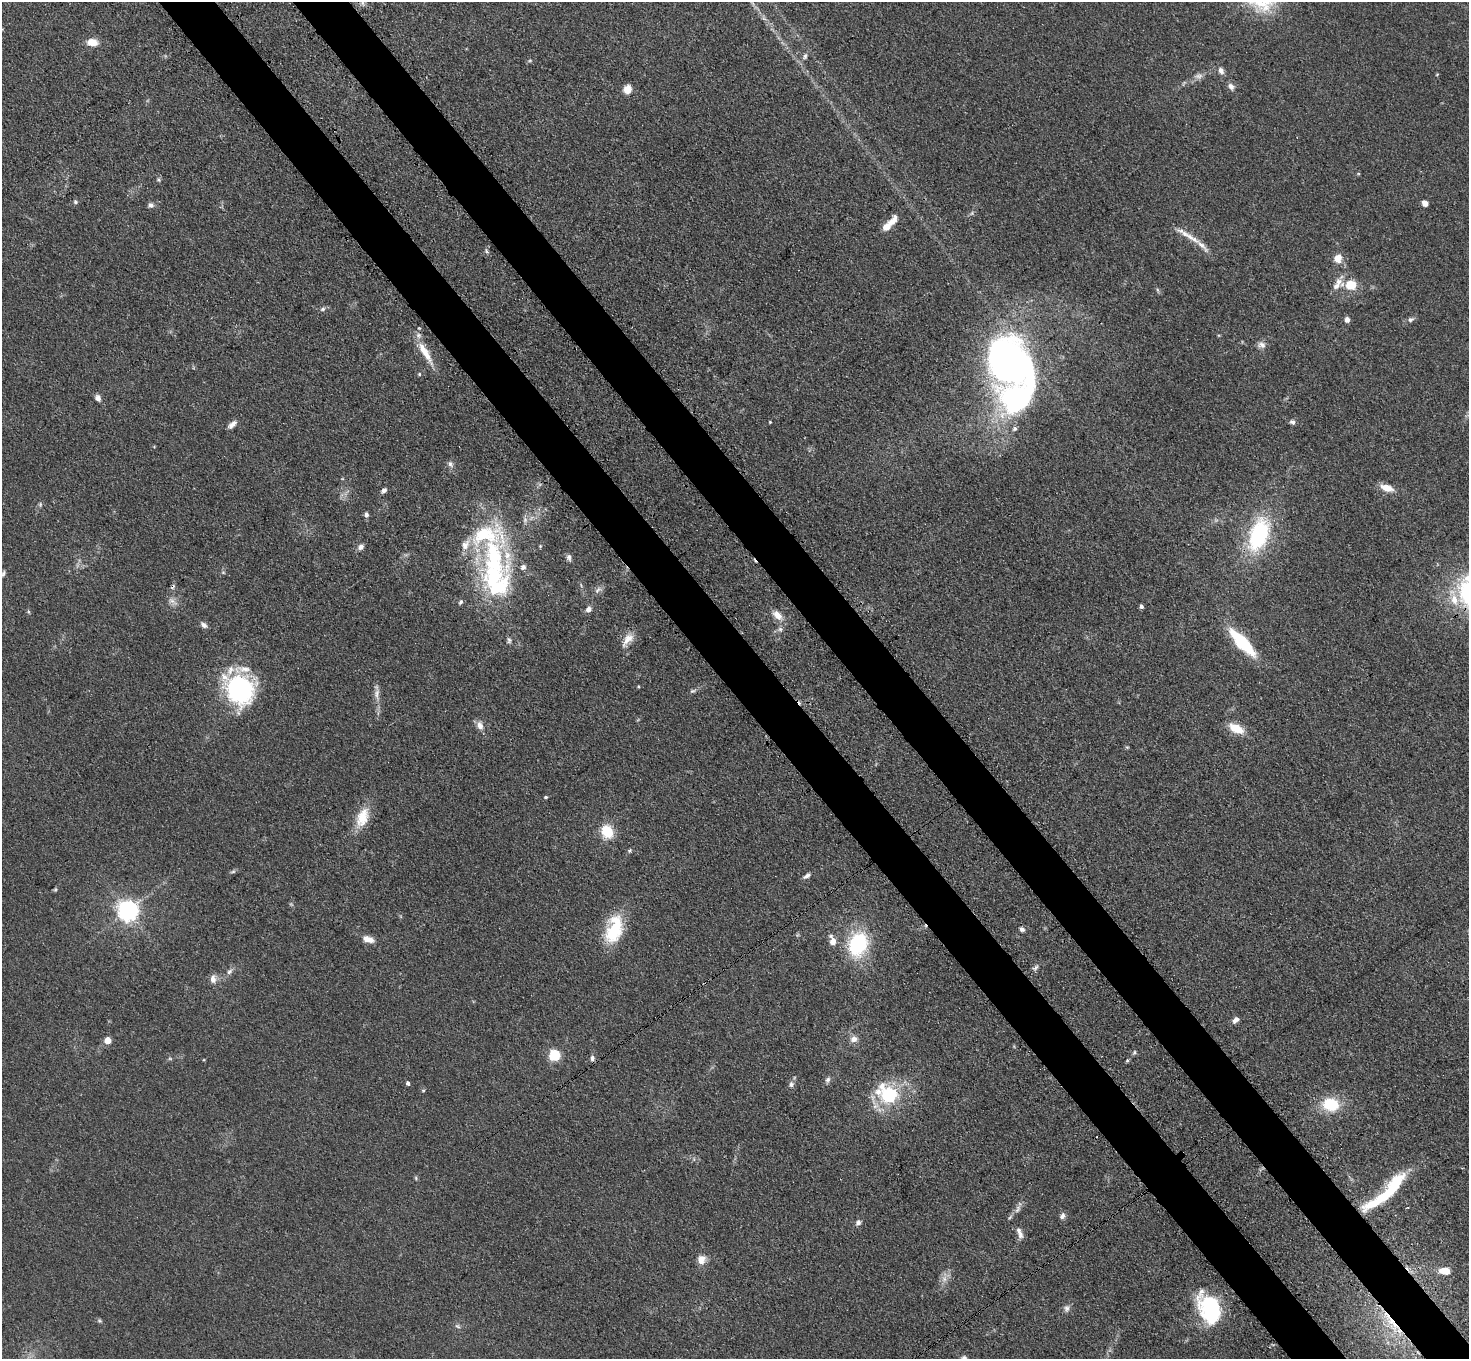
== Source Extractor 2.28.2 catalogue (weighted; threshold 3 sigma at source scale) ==
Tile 6 of 4 x 4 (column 2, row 2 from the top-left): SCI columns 1548-3014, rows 3074-4430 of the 6030 x 6006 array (HDU 1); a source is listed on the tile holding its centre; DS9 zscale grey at full resolution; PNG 1471 x 1361 px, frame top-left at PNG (2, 2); no overlay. Shown black and unused: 8% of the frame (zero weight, under 3 of 4 exposures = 7% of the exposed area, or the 3 px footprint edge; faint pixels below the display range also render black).
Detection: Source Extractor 2.28.2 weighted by HDU 2 'WHT'; one run over the whole footprint, this tile lists its part. Background 0.102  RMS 0.0072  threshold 0.0324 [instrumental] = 3 sigma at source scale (4.5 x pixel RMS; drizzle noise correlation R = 1.50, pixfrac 1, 0.05/0.05 arcsec/px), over >= 5 px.
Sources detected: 120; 3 too faint to see at this stretch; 3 inside a brighter object's white glare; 1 cosmic-ray / hot-pixel residue — not listed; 11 inside a brighter listed object's ellipse — not listed separately; the other 102 listed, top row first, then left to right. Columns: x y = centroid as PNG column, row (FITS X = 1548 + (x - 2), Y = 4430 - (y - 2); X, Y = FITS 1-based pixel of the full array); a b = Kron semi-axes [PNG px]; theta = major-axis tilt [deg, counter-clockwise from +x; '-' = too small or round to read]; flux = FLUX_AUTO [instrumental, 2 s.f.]
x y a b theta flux
92 42 12 8 -2 8.3
805 56 10 5 67 2.4
530 60 6 3 19 0.91
1221 71 10 7 -62 3.2
1437 74 5 3 - 0.6
1231 86 9 6 -50 3.1
628 89 7 7 - 9.3
159 180 6 5 - 1.2
75 202 6 5 - 1.3
1425 203 6 5 - 4.8
151 205 7 6 - 2.4
893 221 17 8 55 6.4
886 227 8 6 54 8.4
1192 238 27 6 -31 9.8
486 251 6 4 -70 1.2
1338 258 10 9 - 7.7
1338 282 11 9 66 5.3
1351 285 12 10 4 14
1158 290 6 4 -69 1.1
323 309 7 5 16 1.8
1347 320 6 5 - 3.1
1411 320 9 6 30 2.2
1262 345 11 7 -34 3.4
425 352 36 8 -59 14
1014 366 32 21 33 190
419 374 5 4 - 0.88
98 398 8 6 -65 3.2
1016 399 50 34 58 160
770 422 3 3 - 0.6
1292 422 7 6 - 2
232 424 14 6 40 3.7
450 464 10 6 -62 2.6
1387 488 15 7 -21 8.8
384 490 6 5 - 2.6
40 504 7 4 -90 1.1
366 514 6 5 - 2.5
1259 534 30 17 70 81
361 547 7 6 - 3.1
569 557 9 6 -79 2.4
223 572 6 3 -19 0.84
3 574 9 5 64 1.8
494 581 54 45 88 100
598 590 12 6 45 3
1454 600 15 10 -72 11
172 601 16 5 -34 3.5
1141 606 5 4 - 1.6
588 609 7 6 - 3.8
777 615 15 9 -43 7.2
203 625 9 6 -41 2.7
780 629 6 6 - 2
509 640 9 5 -83 1.8
627 640 21 9 52 8.1
1242 642 30 9 -47 50
693 691 10 4 23 1.7
235 692 49 27 -43 74
377 694 18 7 88 5
480 725 11 8 -67 4.6
1236 728 17 9 -27 15
1127 747 5 5 - 0.86
546 797 5 4 - 0.91
362 817 27 14 69 16
607 832 17 14 -70 17
630 851 6 5 - 1.2
233 872 8 4 9 1.3
807 876 11 5 30 2.4
55 890 6 5 - 0.93
128 910 7 7 - 490
1022 929 6 5 - 1.9
612 933 29 21 -83 29
368 939 14 7 -17 6.7
833 941 10 6 -73 6.9
858 944 28 21 70 54
1035 967 10 5 46 2.1
229 971 10 6 45 2.6
213 979 13 8 87 4.2
1236 1020 9 6 42 3
854 1039 10 9 - 4.3
108 1040 5 5 - 13
1134 1052 6 4 63 1.2
554 1056 5 5 - 71
592 1058 8 6 81 2.3
1127 1060 5 4 - 0.95
827 1080 9 6 57 2.2
408 1083 5 4 - 1.7
791 1084 9 7 75 2.5
423 1090 5 3 - 0.78
888 1095 9 7 -38 130
1331 1104 16 13 -12 28
416 1178 6 4 -88 0.9
1387 1192 59 12 43 51
1018 1209 13 6 61 3.2
1062 1216 9 6 60 2.5
858 1223 7 6 - 2.5
1019 1233 17 6 -71 4.2
701 1260 12 10 76 6.5
1445 1271 11 7 -3 10
944 1279 10 7 90 4
1067 1308 8 7 - 2.6
1210 1309 30 19 -66 75
99 1321 7 4 -19 1.2
1392 1323 32 10 -54 24
458 1326 9 5 -27 1.7
Overlapping masked pixels (flux is a lower limit): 1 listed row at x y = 1392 1323
Isophote crosses this tile's border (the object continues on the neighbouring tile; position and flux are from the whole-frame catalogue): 1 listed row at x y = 3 574